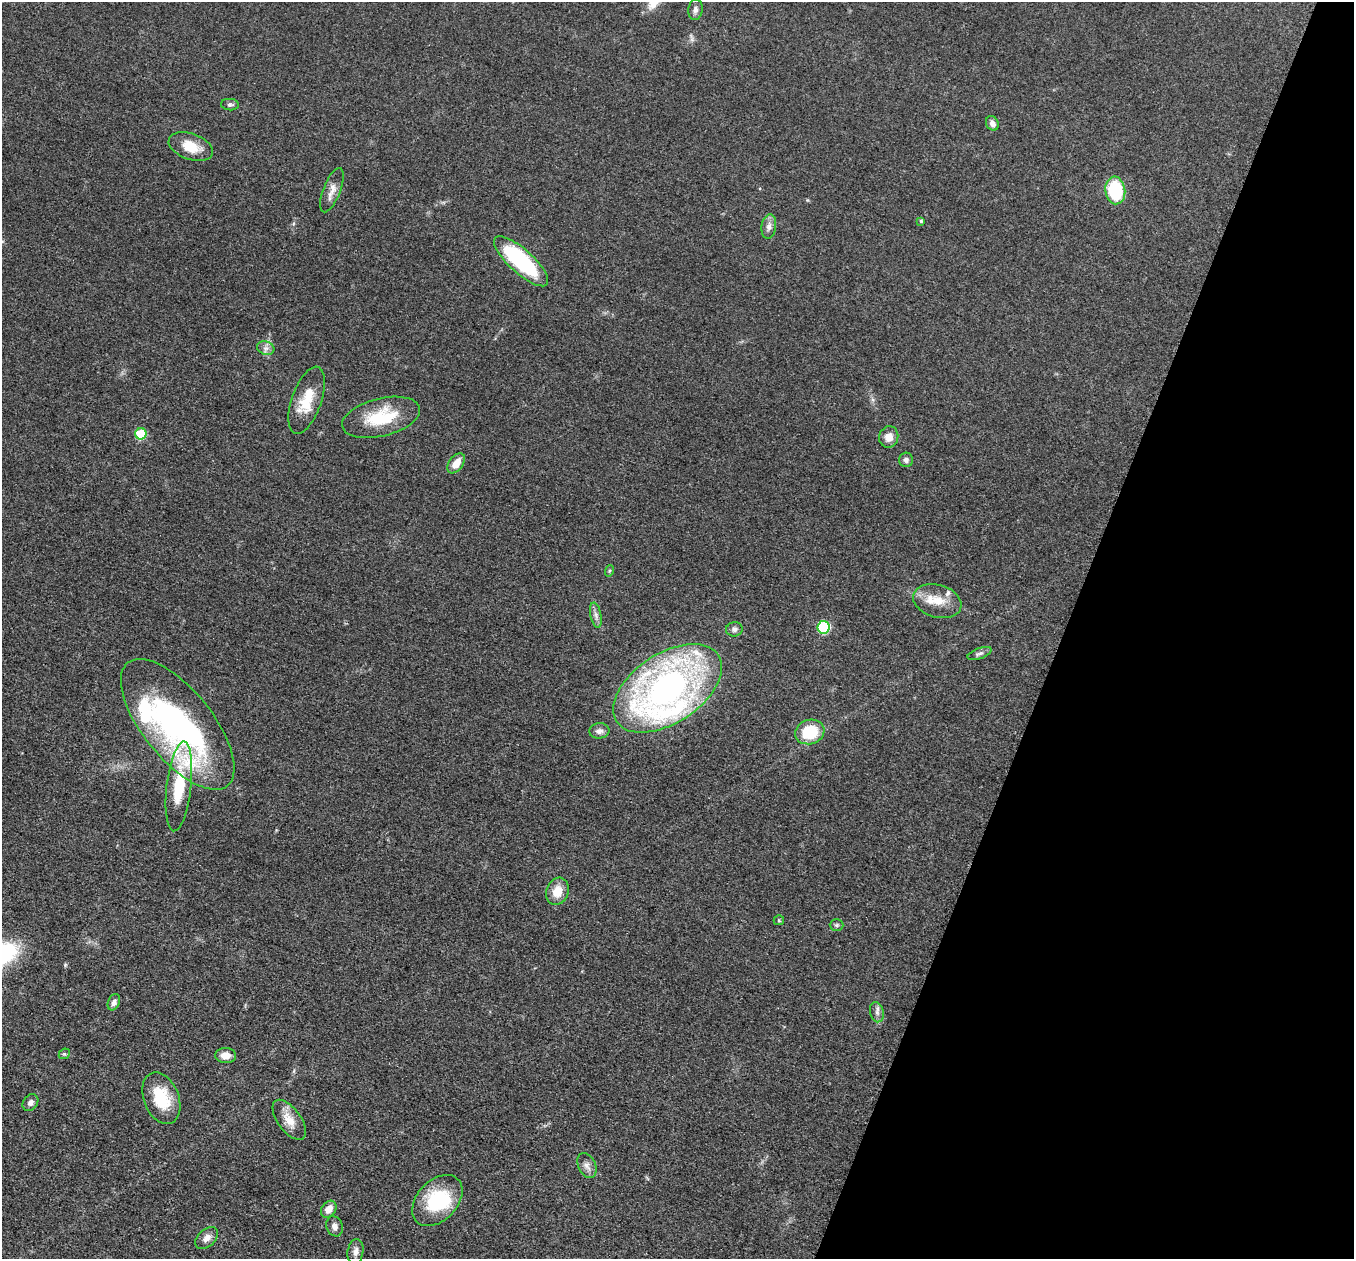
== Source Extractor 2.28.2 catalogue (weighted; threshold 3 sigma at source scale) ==
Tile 8 of 4 x 4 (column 4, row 2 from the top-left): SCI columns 4090-5441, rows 2711-3967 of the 5457 x 5502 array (HDU 1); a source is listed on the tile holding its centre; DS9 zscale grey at full resolution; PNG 1356 x 1261 px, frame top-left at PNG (2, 2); each listed source drawn as its Kron ellipse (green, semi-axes under 4 px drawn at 4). Shown black and unused: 21% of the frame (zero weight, under 3 of 5 exposures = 3% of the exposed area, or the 3 px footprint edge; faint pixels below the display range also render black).
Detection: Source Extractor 2.28.2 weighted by HDU 2 'WHT'; one run over the whole footprint, this tile lists its part. Background 0.0534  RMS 0.006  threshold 0.027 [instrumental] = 3 sigma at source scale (4.5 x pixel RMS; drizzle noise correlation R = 1.50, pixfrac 1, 0.05/0.05 arcsec/px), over >= 5 px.
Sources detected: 49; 1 inside a brighter object's white glare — neither listed nor drawn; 5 inside a brighter listed object's ellipse — not listed separately; the other 43 listed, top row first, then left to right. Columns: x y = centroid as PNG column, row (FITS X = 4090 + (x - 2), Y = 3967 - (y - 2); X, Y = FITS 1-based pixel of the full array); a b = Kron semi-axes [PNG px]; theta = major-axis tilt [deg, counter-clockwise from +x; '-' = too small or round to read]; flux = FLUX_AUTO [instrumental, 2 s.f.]
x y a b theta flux
695 10 10 7 82 2.2
230 105 9 5 -4 1.5
992 123 7 6 - 3
191 147 23 13 -19 12
332 190 23 8 69 5.2
1115 190 14 10 -82 33
921 221 4 4 - 0.89
769 226 12 7 81 3.1
521 261 35 12 -42 59
266 348 9 6 -19 2.3
307 400 35 15 71 17
381 417 40 19 14 27
141 434 6 5 - 25
889 437 11 9 75 5.6
906 460 7 7 - 1.9
456 463 11 7 53 7.1
609 571 6 3 71 0.79
937 601 25 16 -16 11
596 615 13 5 -79 2.5
823 627 6 6 - 49
734 629 8 7 - 2
979 653 13 5 20 1.9
667 688 61 34 33 230
178 724 79 34 -51 160
599 731 10 7 5 2.8
810 732 15 12 19 22
179 786 45 12 83 28
557 891 14 11 70 9.3
779 920 5 5 - 0.76
836 925 7 6 - 1.3
114 1002 8 5 67 2.8
877 1012 10 6 -78 2.3
64 1054 6 4 41 0.84
226 1056 10 7 -3 5.7
161 1098 27 17 -69 22
30 1103 9 7 52 2.4
289 1120 23 11 -54 8.6
587 1166 13 8 -64 3.4
437 1200 30 20 46 34
329 1209 9 7 52 5.6
335 1226 10 8 -69 2.6
207 1238 13 8 42 3.8
355 1252 13 8 80 3.3